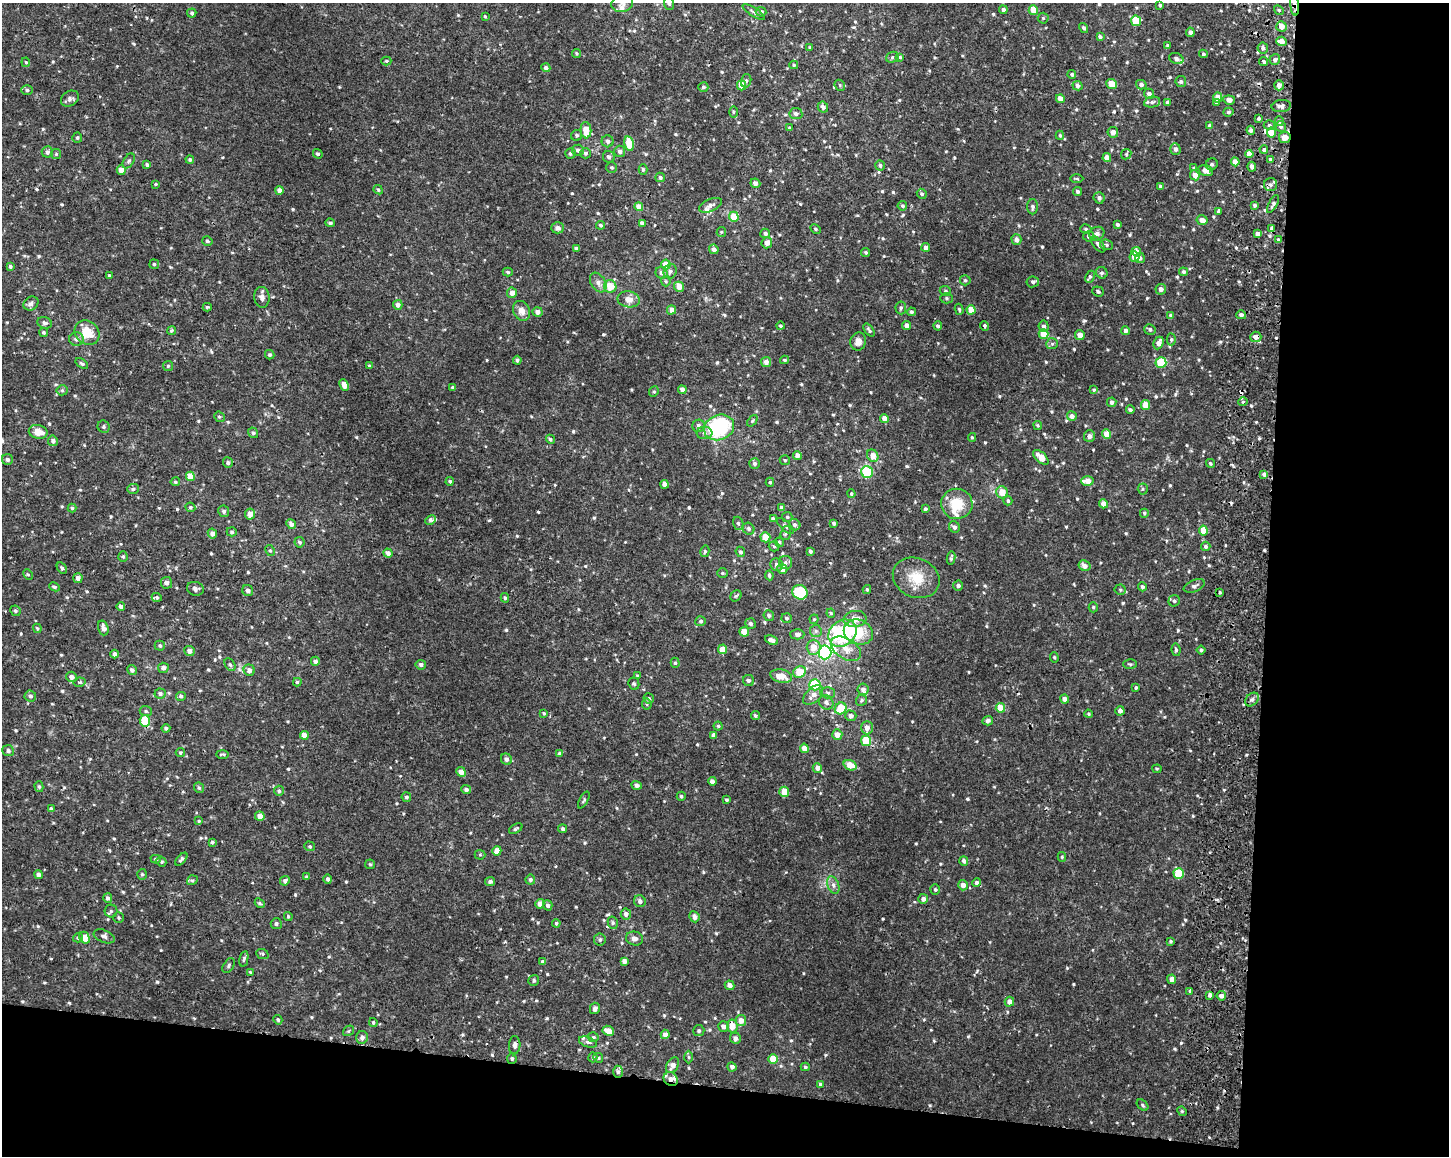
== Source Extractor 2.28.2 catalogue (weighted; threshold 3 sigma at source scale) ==
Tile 12 of 3 x 4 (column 3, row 4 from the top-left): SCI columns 3179-4625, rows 17-1170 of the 4966 x 4641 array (HDU 1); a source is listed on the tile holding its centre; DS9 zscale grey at full resolution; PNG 1451 x 1158 px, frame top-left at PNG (2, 3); each listed source drawn as its Kron ellipse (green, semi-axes under 4 px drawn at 4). Shown black and unused: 19% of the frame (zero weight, under 2 of 3 exposures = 3% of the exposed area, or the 3 px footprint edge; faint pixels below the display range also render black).
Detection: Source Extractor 2.28.2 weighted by HDU 2 'WHT'; one run over the whole footprint, this tile lists its part. Background 0.00432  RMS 0.0027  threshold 0.0121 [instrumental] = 3 sigma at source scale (4.5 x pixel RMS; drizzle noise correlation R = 1.50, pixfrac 1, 0.0396/0.0396 arcsec/px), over >= 5 px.
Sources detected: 726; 1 inside a brighter object's white glare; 7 cosmic-ray / hot-pixel residue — neither listed nor drawn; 16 inside a brighter listed object's ellipse — not listed separately; of the other 702, all 500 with FLUX_AUTO >= 0.332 (the completeness limit of this list) listed and drawn (202 fainter detections not listed), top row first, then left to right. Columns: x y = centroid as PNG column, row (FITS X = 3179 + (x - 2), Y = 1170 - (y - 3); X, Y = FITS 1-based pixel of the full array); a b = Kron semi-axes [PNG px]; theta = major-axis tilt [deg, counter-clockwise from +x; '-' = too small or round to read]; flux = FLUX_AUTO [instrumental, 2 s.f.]
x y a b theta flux
622 3 11 8 18 1.5
669 4 6 5 - 0.54
1160 5 4 4 - 0.41
1295 5 11 3 -85 1.1
1003 10 4 4 - 0.86
1033 10 5 4 - 4.3
1279 10 5 4 - 0.39
754 12 13 4 -32 0.65
761 12 5 5 - 0.8
192 13 4 4 - 0.62
485 16 3 3 - 0.37
1043 18 5 5 - 0.4
1136 21 5 5 - 7.9
1281 26 5 5 - 2.9
1084 28 5 4 - 0.51
1190 32 4 4 - 0.99
1100 37 4 3 - 0.66
1282 41 5 4 - 2.2
1168 46 3 3 - 0.46
810 47 3 3 - 0.37
1263 48 5 5 - 0.84
576 53 4 4 - 0.35
1203 54 4 4 - 0.47
892 57 6 5 - 0.5
900 57 4 3 - 0.35
1176 59 7 5 -23 0.72
1275 60 5 5 - 0.87
386 61 5 4 - 0.39
1263 61 4 3 - 0.62
26 62 5 4 - 0.34
794 65 4 4 - 0.34
546 68 4 4 - 0.82
1072 74 4 4 - 0.57
746 81 7 5 73 0.61
1181 81 5 5 - 0.63
1112 84 5 4 - 4.2
741 85 5 4 - 3.9
840 85 6 5 - 0.37
1141 85 5 5 - 0.74
1279 85 5 5 - 1.4
1077 86 5 4 - 1.1
703 87 5 5 - 0.59
27 90 6 5 - 0.53
1149 94 5 5 - 1.1
1218 97 5 4 - 2.8
70 99 9 7 32 0.93
1060 99 4 4 - 2.2
1229 100 6 4 -7 1.3
1152 102 8 5 11 0.76
1216 102 4 3 - 0.43
1167 103 4 4 - 0.62
1281 106 10 6 5 1
823 107 6 5 - 1.1
733 112 6 4 -90 0.34
1228 112 5 4 - 0.48
796 114 6 5 - 0.83
1259 118 4 3 - 0.56
1279 121 5 4 - 0.65
1269 125 5 4 - 0.53
1210 126 4 3 - 0.69
1281 127 5 5 - 0.74
789 128 3 3 - 0.34
586 130 8 5 -84 4.2
1251 130 4 4 - 0.91
1113 132 5 5 - 1.4
1271 133 5 4 - 4
577 135 6 5 - 0.51
1060 135 4 4 - 0.38
1285 137 6 5 - 2.9
77 138 5 5 - 0.45
608 141 6 6 - 0.69
629 144 7 4 -77 5.6
1175 149 6 5 - 0.84
578 150 6 5 - 0.83
1264 150 4 4 - 0.58
620 151 6 5 - 1
47 152 6 5 - 0.96
570 153 5 5 - 0.51
585 153 5 5 - 0.61
56 154 5 5 - 0.37
318 154 5 4 - 0.52
1126 154 5 5 - 0.41
1249 154 4 4 - 2.5
609 157 6 6 - 0.92
1107 158 4 4 - 2.5
190 159 4 4 - 0.49
1270 159 4 4 - 0.42
129 161 8 5 58 0.58
1235 162 4 4 - 2.2
1212 164 6 5 - 0.49
147 165 4 3 - 0.53
880 166 5 5 - 0.58
612 167 5 5 - 0.42
1252 167 5 4 - 1.1
1194 168 4 4 - 0.4
643 169 5 4 - 0.46
121 170 5 4 - 2.2
1206 171 7 5 -17 1.8
1195 175 5 4 - 2.4
660 177 5 4 - 0.59
1077 179 7 3 -1 0.35
755 183 5 4 - 1.3
156 184 3 3 - 0.34
1271 185 6 6 - 0.76
1160 186 4 3 - 0.45
280 190 4 4 - 1.3
378 190 5 4 - 0.39
1078 191 5 4 - 0.47
922 194 5 4 - 0.5
1099 198 6 5 - 0.82
1273 204 10 4 62 0.77
711 205 12 6 22 1.2
1254 205 4 4 - 0.53
902 206 5 4 - 0.5
639 207 4 4 - 2.4
1033 207 7 5 -89 0.73
1219 211 4 3 - 1.7
734 217 5 5 - 4.4
1202 220 5 4 - 1.9
330 223 4 3 - 0.49
642 223 4 4 - 1.1
1117 224 4 3 - 0.5
600 225 4 4 - 0.5
558 228 6 5 - 1.2
1272 228 4 3 - 3.5
816 229 6 4 -29 0.4
1086 229 5 4 - 0.46
721 232 5 4 - 0.34
765 233 5 4 - 0.66
1097 234 8 6 30 0.9
1257 234 4 4 - 1.4
1089 236 5 5 - 0.74
1016 239 5 5 - 1.3
1278 240 4 4 - 0.68
207 241 5 4 - 0.46
767 243 5 5 - 1.5
1098 244 9 4 -51 0.85
1107 245 6 5 - 0.5
926 247 4 4 - 0.94
576 248 4 3 - 0.74
714 249 5 4 - 0.92
866 252 4 4 - 0.4
1136 252 5 4 - 2.5
1134 257 5 5 - 2.5
1140 258 5 5 - 0.73
154 264 5 4 - 0.41
666 265 5 4 - 4.8
10 266 4 4 - 0.51
670 271 7 6 - 0.86
508 272 5 4 - 0.41
1183 272 4 4 - 0.59
661 273 6 5 - 1.1
1102 273 6 5 - 0.58
109 275 4 3 - 0.39
1090 277 6 4 65 0.46
965 280 5 5 - 0.46
666 281 5 5 - 0.36
1033 282 6 5 - 0.7
598 283 11 7 -57 1.3
610 286 6 6 - 3.8
679 287 5 5 - 2.6
1161 289 5 5 - 1.1
945 291 6 4 -23 0.44
1098 291 6 5 - 0.55
512 293 5 5 - 1.8
262 297 10 7 -84 1.3
946 298 6 5 - 0.5
629 299 11 8 -11 2.4
31 304 8 6 37 0.86
398 305 5 4 - 1.1
207 307 4 4 - 0.34
901 308 6 5 - 0.59
959 309 6 4 -73 0.37
672 310 4 4 - 1.1
971 310 5 4 - 3.3
521 311 10 8 -63 2.1
538 312 5 4 - 1.2
911 312 4 4 - 0.55
1241 315 5 4 - 0.86
1171 316 4 4 - 1
44 323 7 5 -21 0.65
780 326 4 3 - 0.36
907 326 4 4 - 1.4
938 326 4 4 - 0.64
984 326 5 4 - 0.56
1044 326 5 5 - 0.8
1150 329 6 5 - 0.6
172 330 4 4 - 0.49
869 330 7 3 -53 0.46
1125 330 4 4 - 0.72
43 332 4 4 - 0.46
87 333 13 11 -45 5.8
1043 334 5 5 - 4.3
1080 335 5 4 - 2
1256 337 5 5 - 1.6
76 339 7 7 - 0.95
1171 339 6 4 89 0.44
858 342 9 7 77 1.8
1159 343 6 5 - 1.7
1052 344 6 5 - 0.5
270 355 5 4 - 0.49
517 360 4 3 - 0.47
785 360 4 3 - 0.37
766 362 5 5 - 1.2
1161 362 5 5 - 12
82 363 7 4 -36 0.48
168 366 5 5 - 0.39
369 366 3 3 - 0.33
344 385 6 4 -66 1.5
453 387 4 3 - 0.41
62 390 5 5 - 0.41
682 390 4 4 - 1.3
1094 390 4 4 - 0.4
654 392 5 4 - 0.4
1112 402 5 4 - 0.83
1243 402 4 4 - 0.36
1145 405 5 4 - 3.6
1130 410 4 4 - 0.66
1072 416 5 5 - 1.3
219 417 6 5 - 0.43
884 419 4 4 - 1.7
752 421 6 4 50 0.41
1038 425 5 4 - 0.33
699 426 6 6 - 1.2
104 427 6 6 - 0.58
719 427 15 12 23 25
38 432 9 7 -12 3
253 433 5 5 - 0.53
704 433 8 6 0 0.88
1107 434 5 4 - 3.6
1089 436 6 5 - 0.98
972 437 4 4 - 0.34
550 439 5 4 - 0.47
53 441 5 5 - 0.95
797 455 4 4 - 1.2
873 456 6 5 - 2.9
1041 457 9 5 -44 3.3
8 459 5 5 - 0.71
785 460 5 5 - 0.43
228 462 5 5 - 0.58
1210 463 5 4 - 0.41
754 464 5 5 - 0.78
867 472 6 6 - 18
1264 474 4 4 - 0.92
190 476 5 4 - 3.2
450 481 4 4 - 0.49
1087 481 6 5 - 3.1
175 482 5 4 - 0.48
770 482 4 4 - 0.36
665 484 4 4 - 1.2
133 489 6 5 - 0.6
1143 489 5 5 - 0.36
1002 492 6 5 - 3.3
851 494 4 3 - 0.35
1008 501 5 4 - 0.53
957 504 15 15 - 6.9
1103 504 4 4 - 2.3
190 507 5 4 - 0.47
72 508 4 4 - 0.38
782 508 4 4 - 1.1
925 509 4 3 - 0.55
224 511 5 5 - 0.61
1144 513 4 4 - 0.4
250 514 5 5 - 2
787 517 5 5 - 0.4
773 519 4 4 - 0.73
430 520 5 4 - 0.74
738 523 6 5 - 0.52
834 523 4 3 - 0.6
291 524 5 4 - 1.1
795 525 6 5 - 0.7
785 526 10 4 -44 0.65
954 527 6 5 - 0.82
748 529 6 5 - 0.72
1203 530 5 4 - 3.8
232 532 5 4 - 0.41
212 533 5 4 - 1.3
786 533 7 5 72 0.53
765 537 5 5 - 3.8
299 542 5 5 - 0.59
779 542 5 4 - 0.46
774 546 5 5 - 0.43
1206 546 5 4 - 0.76
270 550 6 4 -61 0.4
705 551 6 4 78 0.5
810 551 4 3 - 0.66
740 552 5 4 - 0.58
388 553 5 4 - 1.2
123 557 5 4 - 0.4
951 558 6 3 80 0.53
785 562 6 6 - 0.75
777 565 6 6 - 0.87
1084 566 6 5 - 1.3
62 568 6 4 -59 0.58
782 569 5 5 - 1.8
722 573 5 4 - 0.36
28 574 5 4 - 0.38
769 575 5 4 - 0.54
78 578 5 4 - 1.1
916 578 24 19 -25 6.3
166 583 6 5 - 0.87
958 586 5 5 - 0.78
1194 586 11 6 22 0.86
54 587 5 4 - 0.51
1142 587 4 4 - 0.6
195 589 8 7 - 0.9
867 589 4 3 - 0.38
248 590 5 5 - 0.93
1120 590 5 5 - 0.42
800 592 8 7 - 19
1220 593 3 3 - 0.54
736 596 6 5 - 0.4
157 597 5 4 - 0.47
505 598 5 4 - 0.39
1174 601 6 5 - 0.65
121 606 4 4 - 1
1093 607 5 4 - 0.4
15 611 5 5 - 0.6
831 613 4 4 - 0.35
769 616 5 5 - 0.56
786 618 5 5 - 0.59
814 619 4 4 - 0.33
855 619 11 8 5 2.8
701 621 5 5 - 0.61
751 624 5 5 - 0.7
37 628 5 4 - 0.38
103 628 7 5 -73 1.2
816 631 6 6 - 0.59
744 632 5 4 - 3.2
858 632 15 12 -22 7.9
842 633 15 12 42 21
797 634 7 5 0 0.94
772 640 7 4 -23 1.4
160 646 5 5 - 0.49
813 647 7 7 - 3
723 649 4 4 - 2.7
846 649 16 10 -32 3.2
1176 650 6 4 -80 0.48
1201 650 4 4 - 0.46
189 651 5 5 - 1.3
825 652 7 6 - 30
114 654 4 4 - 0.97
1054 657 5 4 - 0.36
315 661 5 4 - 0.91
675 663 5 4 - 0.39
1130 664 7 4 -2 0.44
230 665 7 5 -62 0.52
421 665 5 5 - 0.74
163 668 5 5 - 1
132 670 5 4 - 0.83
249 670 6 5 - 1.3
799 672 6 5 - 5.6
638 676 4 3 - 0.37
781 676 11 6 -13 3.3
72 677 5 5 - 1.3
749 681 6 5 - 0.6
80 682 6 4 12 0.58
297 682 4 4 - 0.42
634 684 6 5 - 0.41
815 685 5 5 - 13
1136 688 3 3 - 0.35
863 689 6 5 - 0.92
828 693 7 5 -2 0.67
160 694 5 5 - 0.66
813 695 12 7 44 2
30 696 6 5 - 0.73
181 696 5 4 - 0.52
649 699 5 5 - 0.56
1065 699 4 4 - 1.8
861 700 6 5 - 0.5
1252 700 8 5 47 0.74
826 703 7 7 - 1.1
647 704 5 5 - 0.35
841 708 6 5 - 5.8
1000 708 5 4 - 3.7
146 711 6 5 - 0.45
1120 711 4 4 - 1.1
544 713 4 3 - 0.36
1088 714 4 3 - 0.33
755 715 4 4 - 0.43
851 716 5 5 - 1.2
145 721 5 5 - 7.1
988 721 5 4 - 0.71
718 726 4 4 - 0.41
166 728 4 4 - 0.6
867 728 7 5 89 1.8
304 735 4 4 - 2.2
713 735 4 4 - 0.85
837 735 5 5 - 2.2
866 741 5 5 - 8
804 748 5 4 - 2.8
8 751 6 5 - 0.77
180 752 5 4 - 0.4
559 753 4 4 - 0.35
223 754 6 3 -1 0.4
506 759 6 5 - 1.1
850 765 6 5 - 4.2
817 768 5 4 - 1.4
1157 769 4 4 - 0.34
461 772 5 4 - 1.4
712 781 4 4 - 1.1
637 785 5 4 - 0.86
39 787 5 4 - 0.44
199 788 5 4 - 0.54
466 789 5 4 - 0.72
279 791 5 5 - 0.46
784 792 5 5 - 3.3
681 796 4 4 - 0.43
406 797 5 4 - 0.53
584 800 9 4 60 0.51
726 800 4 4 - 0.43
51 809 4 4 - 0.71
260 816 5 4 - 1.8
199 821 4 4 - 0.34
516 829 7 4 31 0.47
563 829 4 4 - 0.53
212 842 3 3 - 0.46
310 846 5 4 - 0.39
497 851 5 4 - 2.4
480 855 5 5 - 0.38
1062 857 5 4 - 0.37
155 859 5 4 - 0.41
181 859 8 4 48 0.65
161 861 5 4 - 0.48
964 861 5 4 - 0.78
370 864 5 5 - 0.35
1179 873 5 5 - 9.4
142 874 5 4 - 0.4
38 875 4 4 - 0.97
307 877 4 3 - 0.57
328 879 4 4 - 0.68
192 880 5 4 - 0.43
530 880 5 5 - 0.6
285 881 5 4 - 0.7
490 882 5 4 - 0.64
977 882 4 4 - 0.68
833 885 9 5 -69 0.95
963 885 5 5 - 1.5
935 890 5 4 - 0.41
108 898 5 4 - 0.68
923 899 5 5 - 0.91
640 901 6 5 - 0.86
260 903 5 4 - 0.44
540 904 5 4 - 1.6
548 905 5 4 - 0.74
111 911 6 6 - 0.56
626 914 5 5 - 1
288 916 4 3 - 0.38
694 917 5 5 - 1.3
118 918 5 5 - 0.36
556 923 4 4 - 0.37
613 923 6 5 - 0.49
276 924 5 5 - 0.71
104 936 11 6 -23 0.84
78 938 5 4 - 0.45
85 938 6 5 - 3.4
635 938 9 7 -13 1.1
600 940 6 6 - 0.64
1171 941 3 3 - 0.37
262 954 6 5 - 0.42
244 959 8 4 78 0.51
543 961 4 4 - 0.41
624 961 4 4 - 1.2
228 966 8 5 58 0.52
250 972 4 3 - 0.34
1172 979 4 4 - 1.3
534 980 5 5 - 0.49
729 985 5 4 - 1.2
1190 991 4 4 - 0.42
1210 995 4 4 - 1.9
1221 996 4 4 - 1.3
1009 1002 5 4 - 1.3
595 1008 6 5 - 0.72
278 1020 5 4 - 0.45
741 1020 5 5 - 1.8
373 1022 4 3 - 0.4
723 1026 5 5 - 1.2
732 1026 6 5 - 2.6
349 1031 6 4 37 0.35
608 1031 6 5 - 2.1
699 1031 5 5 - 0.53
665 1034 5 4 - 1.4
362 1037 6 6 - 1.1
593 1037 5 5 - 0.45
735 1038 6 5 - 1
588 1042 9 5 -18 0.68
515 1045 9 5 86 0.84
593 1057 5 4 - 0.42
688 1057 6 4 -89 0.38
598 1058 5 4 - 0.36
512 1059 5 5 - 0.54
773 1059 5 5 - 5.2
673 1065 8 5 58 1.8
732 1067 4 4 - 0.86
805 1067 4 4 - 0.42
618 1072 6 4 90 0.54
671 1079 7 6 - 1.3
820 1084 4 3 - 0.59
1143 1105 6 4 -43 0.43
1182 1111 5 4 - 0.35
Overlapping masked pixels (flux is a lower limit): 7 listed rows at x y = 1295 5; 1279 85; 1285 137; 1272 228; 1256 337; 732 1026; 671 1079
Isophote crosses this tile's border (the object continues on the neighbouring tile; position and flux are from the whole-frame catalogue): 3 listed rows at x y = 622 3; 669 4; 1295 5